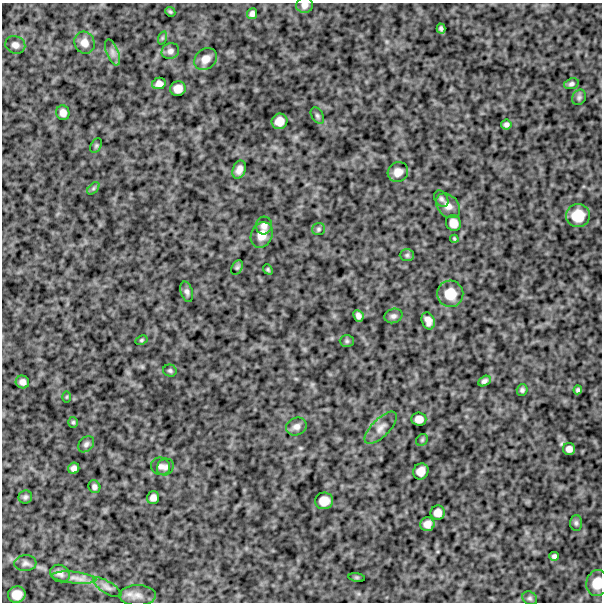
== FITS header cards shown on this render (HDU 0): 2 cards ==
NAXIS1  =                  600
NAXIS2  =                  600

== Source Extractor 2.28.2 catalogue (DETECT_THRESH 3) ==
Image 600 x 600 px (HDU 0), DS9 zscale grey, 1 PNG px = 1 image px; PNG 604 x 604 px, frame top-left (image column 1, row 600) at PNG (2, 3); each listed source drawn as its Kron ellipse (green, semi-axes under 4 px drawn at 4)
Background 1050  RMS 220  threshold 667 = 3 sigma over >= 5 px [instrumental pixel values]
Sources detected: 74; all 74 listed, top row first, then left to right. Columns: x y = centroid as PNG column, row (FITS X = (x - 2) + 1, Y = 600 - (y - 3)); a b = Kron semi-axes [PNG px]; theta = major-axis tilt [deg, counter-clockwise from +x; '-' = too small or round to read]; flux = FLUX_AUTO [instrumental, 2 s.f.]
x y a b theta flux
305 5 8 7 - 69000
170 12 5 4 - 21000
252 14 5 5 - 50000
441 28 5 4 - 32000
162 38 7 4 72 21000
84 43 11 10 - 120000
15 45 10 8 -22 79000
170 51 9 7 23 59000
112 52 14 6 -67 74000
206 59 12 10 42 140000
159 83 7 5 12 70000
571 84 7 5 19 37000
178 89 8 7 - 120000
579 97 8 6 57 37000
63 113 7 6 - 83000
317 116 9 5 -59 36000
279 121 8 7 - 140000
506 125 5 5 - 43000
96 146 8 5 63 24000
239 170 9 6 68 91000
398 172 10 9 - 130000
93 188 7 4 45 27000
441 199 9 6 -57 40000
448 206 14 10 -46 120000
578 216 12 11 - 300000
453 223 8 7 - 130000
264 225 9 8 - 68000
318 229 7 6 - 27000
262 235 13 10 64 180000
454 239 4 2 - 18000
407 255 7 6 - 33000
237 268 8 5 63 27000
268 269 5 4 - 22000
187 292 10 6 -74 50000
450 294 13 13 - 250000
358 316 6 5 - 55000
393 316 9 7 20 52000
428 321 9 6 -69 95000
141 340 6 4 27 21000
347 341 7 6 - 28000
170 371 7 6 - 30000
484 381 7 4 30 42000
22 382 7 6 - 69000
522 390 5 5 - 35000
578 390 4 4 - 29000
67 397 6 3 89 14000
419 419 7 6 - 100000
73 422 5 4 - 23000
296 427 10 8 22 82000
381 428 21 9 45 120000
422 440 6 5 - 23000
86 444 9 6 46 49000
569 449 6 6 - 73000
161 466 10 8 -17 62000
165 467 9 7 47 53000
74 468 6 5 - 58000
421 471 8 7 - 120000
94 487 7 5 -61 44000
25 497 7 6 - 35000
153 498 6 6 - 76000
324 501 9 8 - 160000
438 513 7 7 - 97000
576 523 8 6 87 34000
427 524 7 7 - 97000
554 556 5 4 - 39000
25 563 11 8 5 59000
60 573 10 8 -31 69000
357 577 8 4 -8 19000
74 578 22 5 -5 130000
597 583 13 11 79 220000
107 587 16 6 -32 65000
17 595 9 8 - 160000
138 595 18 10 1 130000
530 598 8 6 -33 37000
At the frame edge (FLAGS 8, measured only in part): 2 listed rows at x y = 305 5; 597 583